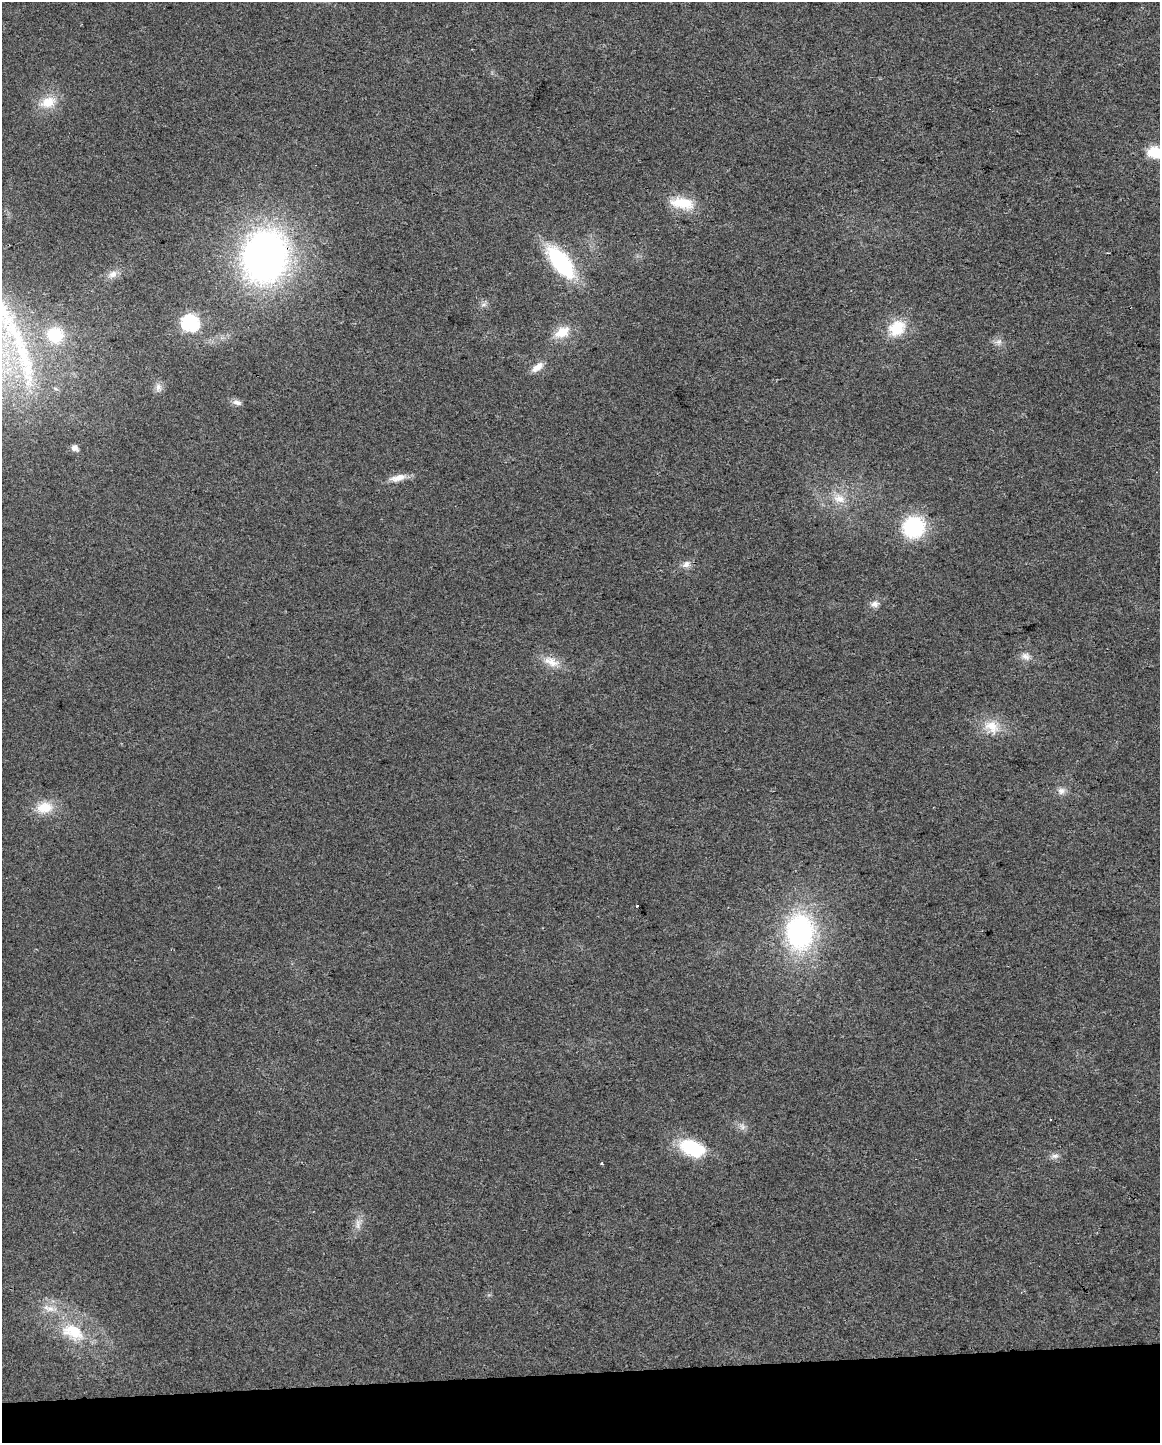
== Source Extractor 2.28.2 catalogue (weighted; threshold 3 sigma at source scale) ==
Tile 10 of 4 x 3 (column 2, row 3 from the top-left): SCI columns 1159-2316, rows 55-1495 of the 4632 x 4387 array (HDU 1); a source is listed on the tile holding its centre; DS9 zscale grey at full resolution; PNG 1162 x 1445 px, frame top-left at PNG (2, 2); no overlay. Shown black and unused: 5% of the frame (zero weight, under 2 of 3 exposures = <1% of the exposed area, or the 3 px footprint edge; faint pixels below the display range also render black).
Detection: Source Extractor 2.28.2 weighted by HDU 2 'WHT'; one run over the whole footprint, this tile lists its part. Background 0.0281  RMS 0.0062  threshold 0.0281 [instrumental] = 3 sigma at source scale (4.5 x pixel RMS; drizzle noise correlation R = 1.50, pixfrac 1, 0.0396/0.0396 arcsec/px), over >= 5 px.
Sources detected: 38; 1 cosmic-ray / hot-pixel residue — not listed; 1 inside a brighter listed object's ellipse — not listed separately; the other 36 listed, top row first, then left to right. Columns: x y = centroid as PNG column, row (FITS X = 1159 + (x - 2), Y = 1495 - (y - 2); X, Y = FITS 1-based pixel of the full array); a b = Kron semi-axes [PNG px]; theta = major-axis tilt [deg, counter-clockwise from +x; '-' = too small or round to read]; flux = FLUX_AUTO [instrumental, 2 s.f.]
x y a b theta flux
48 102 25 15 19 13
1155 152 14 10 -14 18
682 203 33 16 -10 18
1108 253 3 2 - 0.52
265 256 46 38 77 300
561 262 37 16 -52 61
113 274 14 9 32 4.8
483 304 9 4 9 1.7
190 323 8 7 - 160
897 328 21 17 34 20
562 332 21 13 28 12
55 335 22 20 -20 30
999 342 10 6 37 2.5
24 356 112 22 -76 84
537 367 18 8 37 5.5
158 387 11 9 -73 3.3
237 402 11 7 -14 3.2
74 448 8 6 -33 3
398 478 23 8 13 6.7
839 498 19 13 -17 10
914 527 19 18 - 56
686 564 11 8 39 3.6
875 604 11 8 9 3.4
1025 656 13 9 -14 4.2
551 662 26 12 -20 9.4
992 727 22 17 -42 13
1061 791 11 9 16 3.5
45 807 22 16 7 14
799 932 34 26 -89 110
742 1127 9 5 -71 2.4
692 1148 33 19 -22 32
1055 1156 12 6 9 2.8
602 1163 3 2 - 1.1
358 1224 17 7 89 4.4
49 1308 22 8 -14 7.2
73 1332 33 21 -24 27
Overlapping masked pixels (flux is a lower limit): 1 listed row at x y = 265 256
Isophote crosses this tile's border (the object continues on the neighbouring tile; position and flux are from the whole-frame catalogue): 1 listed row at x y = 1155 152